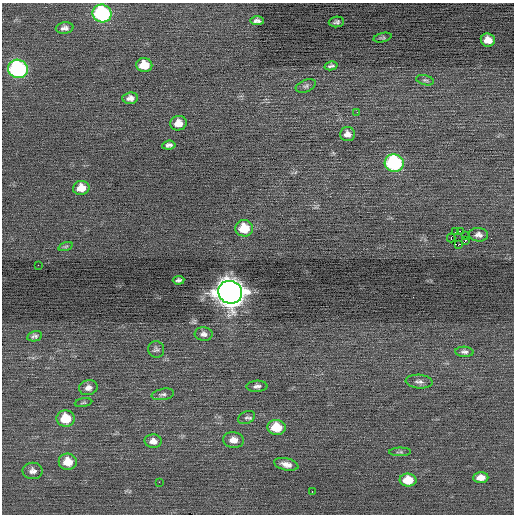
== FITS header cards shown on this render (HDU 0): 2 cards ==
NAXIS1  =                  512 / Axis length
NAXIS2  =                  512 / Axis length

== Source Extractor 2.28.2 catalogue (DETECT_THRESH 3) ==
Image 512 x 512 px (HDU 0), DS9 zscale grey, 1 PNG px = 1 image px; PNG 516 x 516 px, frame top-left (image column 1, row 512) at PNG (2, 3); each listed source drawn as its Kron ellipse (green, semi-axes under 4 px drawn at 4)
Background -0.012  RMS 0.73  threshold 2.19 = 3 sigma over >= 5 px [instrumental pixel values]
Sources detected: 52; all 52 listed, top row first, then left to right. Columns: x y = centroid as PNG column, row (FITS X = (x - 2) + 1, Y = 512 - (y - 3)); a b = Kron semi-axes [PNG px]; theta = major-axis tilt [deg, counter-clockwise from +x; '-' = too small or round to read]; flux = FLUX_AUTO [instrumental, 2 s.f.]
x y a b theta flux
102 13 10 9 - 6800
257 21 7 4 -1 160
336 22 8 5 5 140
65 28 9 5 5 180
383 38 9 4 14 82
488 40 7 6 - 510
144 65 8 7 - 980
331 66 6 4 14 120
18 69 10 9 - 8400
425 80 9 5 -13 110
306 86 10 6 22 130
130 98 8 6 4 230
357 112 3 2 - 54
178 123 8 7 - 500
347 134 7 7 - 270
169 145 6 4 6 150
394 163 9 8 - 6300
81 188 8 7 - 580
244 228 9 8 - 1200
456 231 3 2 - 270
461 231 3 2 - 66
465 235 2 2 - 290
478 235 10 6 -5 210
451 238 4 3 - 2000
465 240 3 2 - 280
458 245 3 3 - 1500
66 246 7 3 19 66
38 265 2 2 - 260
179 280 6 4 4 110
230 292 12 11 - 77000
204 334 9 7 -6 190
35 336 7 5 13 130
156 349 8 8 - 140
464 352 9 5 -4 150
419 382 13 7 -4 200
257 386 10 5 2 170
88 388 9 7 14 240
163 394 11 5 10 150
83 403 9 3 9 62
246 417 9 6 26 130
66 418 9 8 - 1300
276 427 9 7 -5 1300
233 440 10 8 -7 390
153 441 8 6 -5 280
400 452 11 4 1 88
68 462 9 8 - 820
286 464 12 6 -13 340
33 471 10 8 -1 220
481 478 7 5 3 400
408 480 8 6 -2 1000
159 482 2 2 - 380
312 492 2 2 - 41